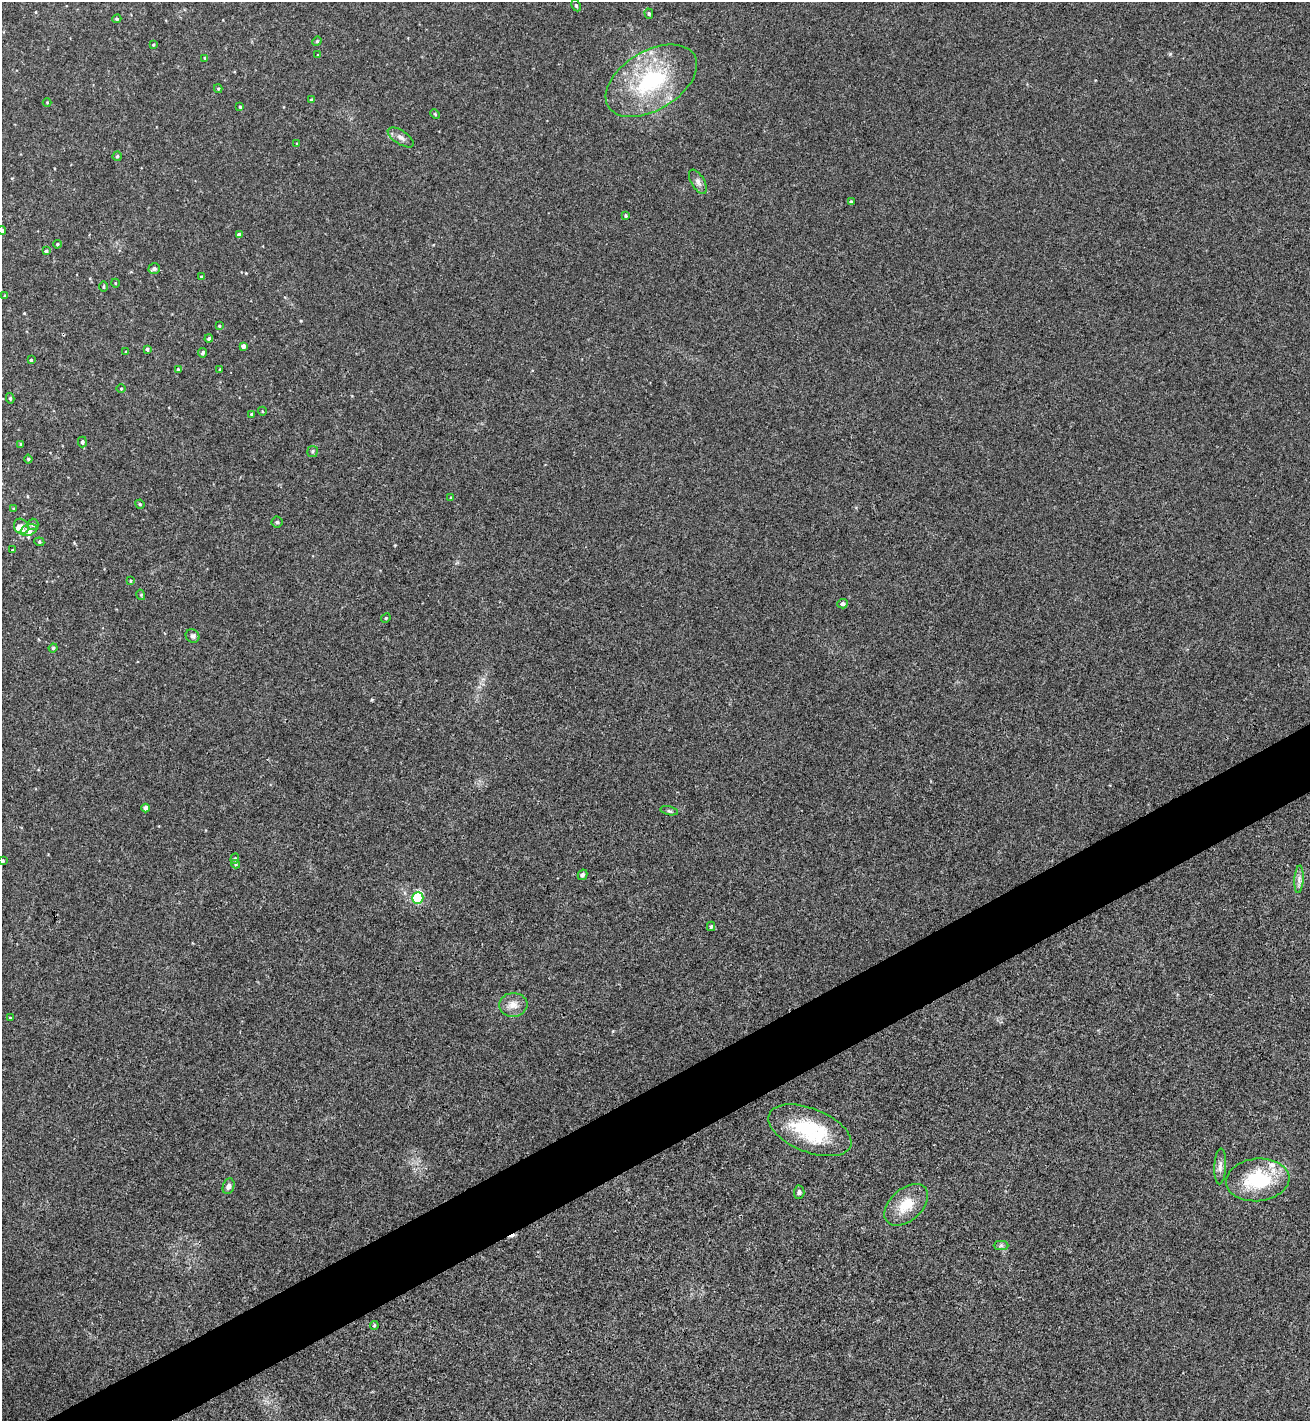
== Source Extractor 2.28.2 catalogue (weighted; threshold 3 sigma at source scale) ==
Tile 7 of 4 x 4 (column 3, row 2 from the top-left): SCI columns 2769-4076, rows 2843-4261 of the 5671 x 5681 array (HDU 1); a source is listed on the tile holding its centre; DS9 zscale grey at full resolution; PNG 1312 x 1423 px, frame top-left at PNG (2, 2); each listed source drawn as its Kron ellipse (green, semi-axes under 4 px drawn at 4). Shown black and unused: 4% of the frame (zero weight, under 3 of 4 exposures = <1% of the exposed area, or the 3 px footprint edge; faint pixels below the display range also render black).
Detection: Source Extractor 2.28.2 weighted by HDU 2 'WHT'; one run over the whole footprint, this tile lists its part. Background 0.0189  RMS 0.005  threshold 0.0226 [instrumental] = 3 sigma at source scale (4.5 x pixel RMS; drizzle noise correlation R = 1.50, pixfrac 1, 0.05/0.05 arcsec/px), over >= 5 px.
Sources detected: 83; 1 cosmic-ray / hot-pixel residue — neither listed nor drawn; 3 inside a brighter listed object's ellipse — not listed separately; the other 79 listed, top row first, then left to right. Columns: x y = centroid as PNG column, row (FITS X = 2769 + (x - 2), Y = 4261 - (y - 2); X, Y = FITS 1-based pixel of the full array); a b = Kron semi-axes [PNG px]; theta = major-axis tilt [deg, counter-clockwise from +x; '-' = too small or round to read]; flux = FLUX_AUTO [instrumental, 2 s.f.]
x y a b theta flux
576 5 6 4 -64 0.81
649 14 5 4 - 0.74
117 19 4 3 - 0.62
317 41 5 4 - 0.63
153 45 3 3 - 0.45
318 55 3 2 - 0.37
205 58 3 3 - 0.47
651 81 50 29 31 50
218 89 4 4 - 0.56
311 100 3 3 - 0.78
47 102 4 3 - 0.35
240 107 4 3 - 0.57
435 114 5 3 - 0.53
401 137 15 6 -33 2.6
297 144 4 3 - 0.46
117 156 5 4 - 0.82
698 182 13 6 -60 2.2
851 202 4 3 - 0.85
625 216 4 4 - 0.59
2 231 4 4 - 1
239 235 4 4 - 2
57 244 4 3 - 0.61
46 251 4 3 - 0.76
154 269 5 5 - 1.5
201 277 3 3 - 0.5
115 283 4 3 - 0.38
103 287 5 3 - 0.55
5 296 4 3 - 0.63
219 326 4 3 - 0.5
209 339 4 4 - 0.98
243 346 4 4 - 1.7
147 349 4 3 - 1
126 352 4 3 - 0.4
202 353 4 4 - 0.88
31 360 4 3 - 0.71
220 369 3 2 - 0.51
178 370 4 3 - 0.56
121 389 4 3 - 0.41
10 398 5 4 - 0.83
262 411 4 3 - 0.42
252 414 4 3 - 0.77
82 442 5 4 - 1.2
21 444 3 3 - 0.79
312 451 5 5 - 0.88
28 459 4 4 - 0.68
451 498 4 3 - 0.55
140 504 5 4 - 0.65
14 509 4 3 - 0.49
277 522 5 5 - 0.72
33 524 5 5 - 1.2
21 526 8 6 -54 4.9
29 530 8 5 19 6.9
39 542 5 4 - 0.7
13 550 4 3 - 0.52
131 581 4 3 - 0.43
141 595 5 3 - 0.51
843 604 5 5 - 1.4
386 618 5 4 - 0.55
193 636 7 6 - 1.1
53 648 4 4 - 0.7
146 808 4 4 - 2.1
669 811 9 3 -12 0.96
235 859 5 4 - 0.71
3 861 4 3 - 0.5
236 864 4 4 - 0.59
583 875 5 4 - 1
1299 879 14 4 87 2.2
418 898 6 5 - 28
711 926 5 4 - 0.83
513 1005 14 12 4 4.6
10 1018 3 2 - 0.46
810 1130 44 22 -22 36
1220 1166 18 6 87 2.7
1258 1180 32 21 6 32
228 1186 8 5 72 1.8
799 1192 7 5 86 1
906 1205 26 16 42 12
1001 1245 7 4 1 0.97
374 1325 4 4 - 0.55
Isophote crosses this tile's border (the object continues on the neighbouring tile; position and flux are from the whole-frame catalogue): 1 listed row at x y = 2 231